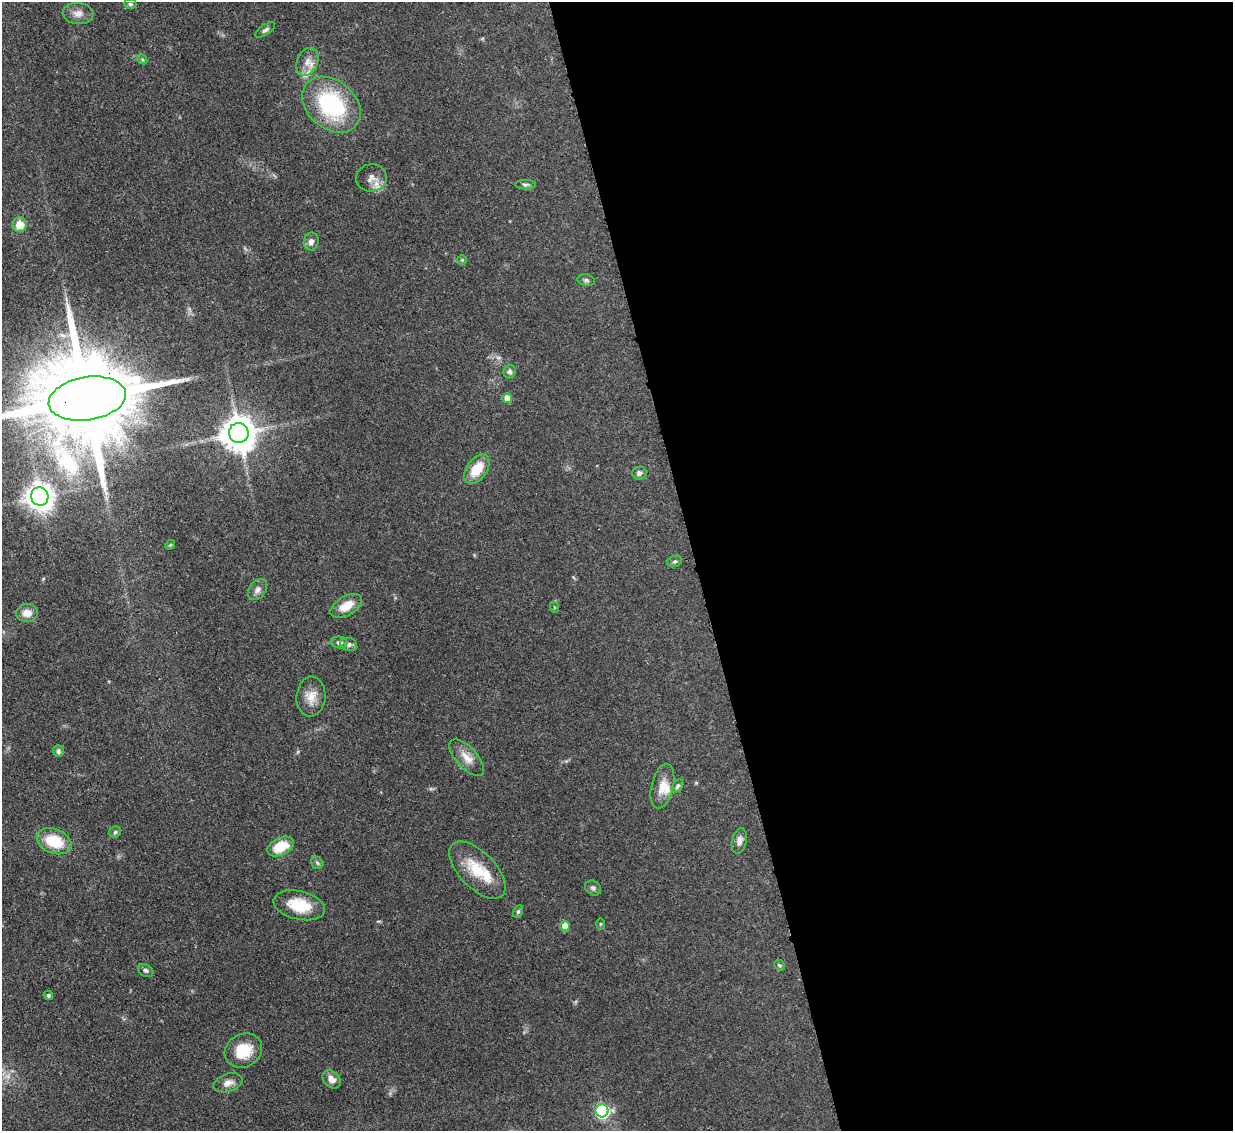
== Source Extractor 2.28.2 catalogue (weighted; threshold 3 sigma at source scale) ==
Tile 8 of 4 x 4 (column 4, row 2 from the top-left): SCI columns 3773-5003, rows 2470-3598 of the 5081 x 5061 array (HDU 1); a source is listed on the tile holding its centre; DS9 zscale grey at full resolution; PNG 1235 x 1133 px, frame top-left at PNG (2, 2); each listed source drawn as its Kron ellipse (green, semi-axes under 4 px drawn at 4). Shown black and unused: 44% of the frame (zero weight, under 3 of 4 exposures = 9% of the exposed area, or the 3 px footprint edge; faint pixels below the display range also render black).
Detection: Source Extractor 2.28.2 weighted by HDU 2 'WHT'; one run over the whole footprint, this tile lists its part. Background 0.0967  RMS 0.0047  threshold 0.021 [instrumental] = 3 sigma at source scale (4.5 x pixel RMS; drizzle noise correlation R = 1.50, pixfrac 1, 0.05/0.05 arcsec/px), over >= 5 px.
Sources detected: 54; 1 too faint to see at this stretch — neither listed nor drawn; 3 inside a brighter listed object's ellipse — not listed separately; the other 50 listed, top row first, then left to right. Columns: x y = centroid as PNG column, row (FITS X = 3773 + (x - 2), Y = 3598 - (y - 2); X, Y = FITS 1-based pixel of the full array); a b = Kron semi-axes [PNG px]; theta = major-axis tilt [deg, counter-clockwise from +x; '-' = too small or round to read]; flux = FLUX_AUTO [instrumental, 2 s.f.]
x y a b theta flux
130 4 6 5 - 1
78 13 15 10 -5 3.7
265 30 11 5 33 1.4
142 59 5 4 - 0.68
307 62 14 10 66 4.5
331 105 32 24 -41 47
371 178 15 13 9 4.5
525 185 10 5 -1 1.1
20 225 7 7 - 7.3
311 241 9 7 75 2.2
462 260 5 5 - 0.52
586 280 8 5 -10 1
510 372 7 6 - 1.2
507 398 5 5 - 6
87 399 39 21 9 13000
239 433 10 10 - 1000
477 469 16 10 54 11
639 473 7 6 - 1.6
40 497 9 8 - 540
170 545 5 4 - 0.51
675 561 7 5 18 0.89
257 590 11 8 53 2.3
346 606 17 9 30 7.6
554 607 5 3 - 0.44
27 613 11 9 1 4.4
339 642 8 6 -6 1.6
348 644 8 6 -13 1.7
311 697 20 14 85 6.4
58 751 6 5 - 1.4
467 758 23 10 -47 5.7
662 786 23 11 77 6.6
677 786 7 5 52 0.93
115 832 6 5 - 0.89
54 841 18 12 -22 16
739 841 13 7 77 2.6
281 846 14 8 26 13
317 863 7 5 -47 0.9
477 870 36 18 -46 16
593 888 8 7 - 1.4
299 905 26 14 -13 15
518 912 6 4 63 0.8
600 924 5 3 - 0.51
565 926 5 4 - 7.6
779 965 5 5 - 0.76
146 970 8 6 -31 1.2
48 995 5 4 - 0.92
243 1051 19 16 28 12
332 1079 10 7 -45 3.1
228 1083 15 9 17 3.3
602 1111 6 6 - 75
Overlapping masked pixels (flux is a lower limit): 1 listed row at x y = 87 399
Isophote crosses this tile's border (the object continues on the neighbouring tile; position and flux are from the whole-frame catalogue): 1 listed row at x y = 87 399